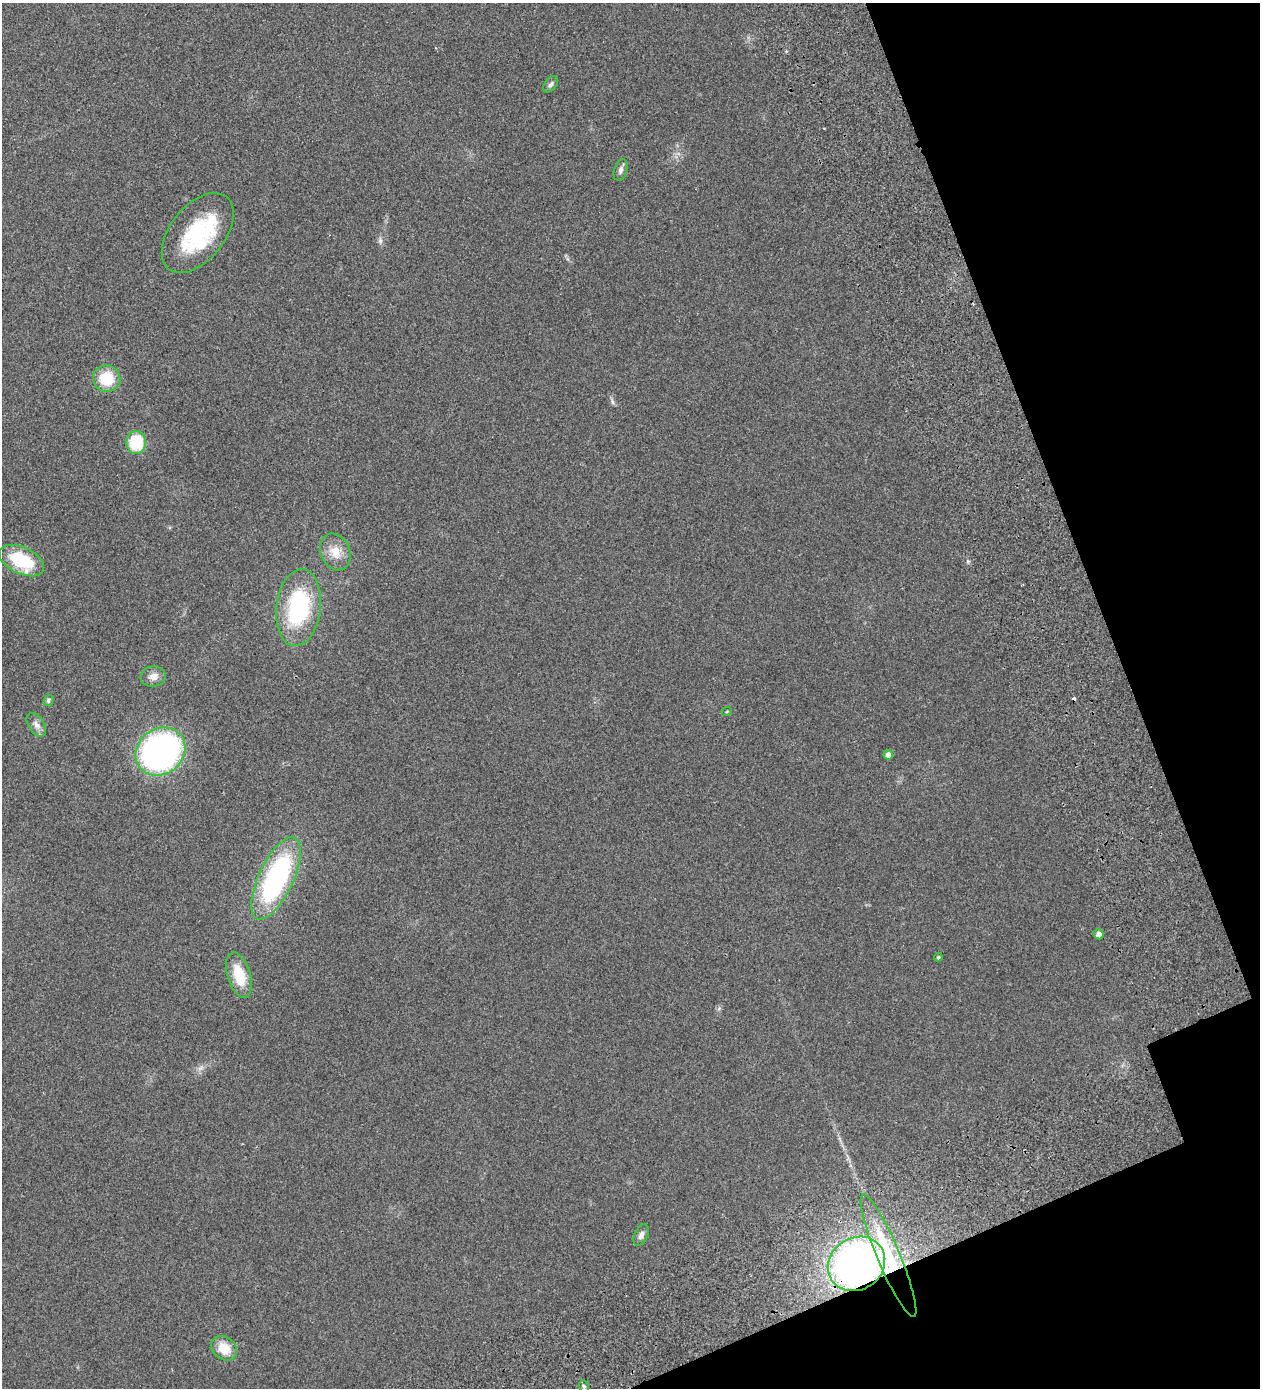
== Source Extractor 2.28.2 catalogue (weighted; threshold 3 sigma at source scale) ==
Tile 12 of 4 x 4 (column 4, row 3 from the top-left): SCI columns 4233-5490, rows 1528-2913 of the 5825 x 5828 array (HDU 1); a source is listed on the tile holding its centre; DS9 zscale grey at full resolution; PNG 1262 x 1390 px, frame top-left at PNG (2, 3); each listed source drawn as its Kron ellipse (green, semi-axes under 4 px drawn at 4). Shown black and unused: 17% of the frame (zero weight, under 2 of 3 exposures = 10% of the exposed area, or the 3 px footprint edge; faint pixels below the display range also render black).
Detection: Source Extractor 2.28.2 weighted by HDU 2 'WHT'; one run over the whole footprint, this tile lists its part. Background 0.127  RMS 0.018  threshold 0.0796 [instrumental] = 3 sigma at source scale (4.5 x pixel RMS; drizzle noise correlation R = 1.50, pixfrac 1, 0.05/0.05 arcsec/px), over >= 5 px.
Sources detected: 25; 1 cosmic-ray / hot-pixel residue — neither listed nor drawn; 1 inside a brighter listed object's ellipse — not listed separately; the other 23 listed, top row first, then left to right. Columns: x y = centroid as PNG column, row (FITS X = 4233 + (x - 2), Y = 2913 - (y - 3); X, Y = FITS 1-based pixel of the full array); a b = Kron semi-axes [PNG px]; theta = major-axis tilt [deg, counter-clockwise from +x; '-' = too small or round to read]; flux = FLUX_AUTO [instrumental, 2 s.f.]
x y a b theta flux
551 84 9 6 50 4.7
621 170 11 6 73 6
198 233 46 27 52 140
107 379 14 13 - 49
136 442 11 10 - 69
335 552 19 14 -66 24
22 560 24 13 -25 83
299 608 39 22 83 170
153 676 13 10 10 12
48 700 6 4 58 3
727 711 5 3 - 1.4
36 725 13 8 -56 8.6
160 752 26 22 38 510
888 755 4 4 - 9.5
276 878 45 17 65 270
1099 934 5 4 - 10
938 957 4 3 - 2.3
239 975 23 11 -73 45
641 1235 11 6 64 7
888 1256 66 11 -67 150
856 1264 30 26 33 640
224 1348 14 11 -39 31
584 1386 6 5 - 3.3
Overlapping masked pixels (flux is a lower limit): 2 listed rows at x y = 888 1256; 856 1264
Unlisted compact peaks at least as high as the median listed source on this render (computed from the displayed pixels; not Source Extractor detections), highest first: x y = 380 241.